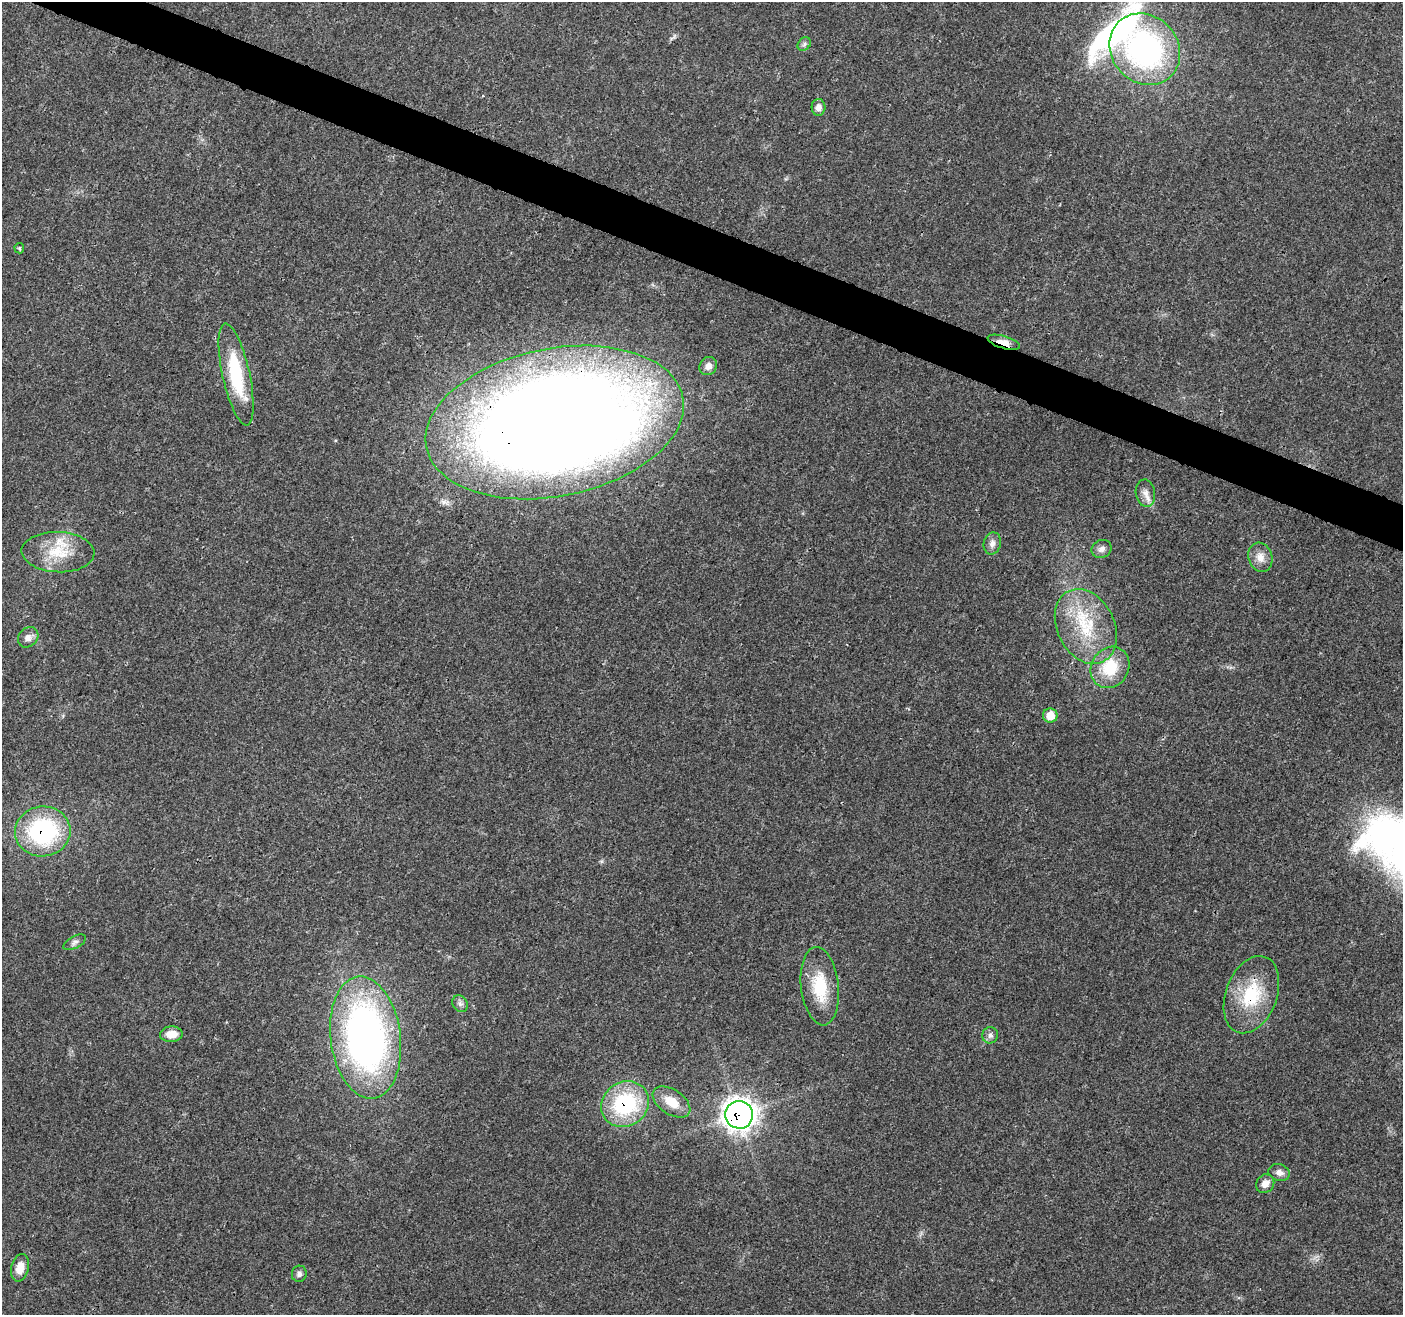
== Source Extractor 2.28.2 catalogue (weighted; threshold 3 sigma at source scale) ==
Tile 11 of 4 x 4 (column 3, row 3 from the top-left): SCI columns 2812-4212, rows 1525-2837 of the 5623 x 5745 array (HDU 1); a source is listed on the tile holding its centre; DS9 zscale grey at full resolution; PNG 1405 x 1317 px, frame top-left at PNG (2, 2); each listed source drawn as its Kron ellipse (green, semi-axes under 4 px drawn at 4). Shown black and unused: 3% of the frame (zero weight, under 3 of 4 exposures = <1% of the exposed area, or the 3 px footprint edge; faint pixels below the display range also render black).
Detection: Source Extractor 2.28.2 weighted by HDU 2 'WHT'; one run over the whole footprint, this tile lists its part. Background 0.0271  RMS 0.0025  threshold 0.0114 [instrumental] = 3 sigma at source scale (4.5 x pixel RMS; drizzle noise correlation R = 1.50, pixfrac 1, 0.0396/0.0396 arcsec/px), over >= 5 px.
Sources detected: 33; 1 inside a brighter listed object's ellipse — not listed separately; the other 32 listed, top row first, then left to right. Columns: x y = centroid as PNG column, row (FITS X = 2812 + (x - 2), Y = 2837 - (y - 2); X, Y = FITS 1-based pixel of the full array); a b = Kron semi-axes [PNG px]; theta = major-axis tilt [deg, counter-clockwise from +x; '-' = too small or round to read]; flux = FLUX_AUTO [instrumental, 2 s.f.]
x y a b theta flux
804 44 7 6 - 0.71
1145 49 38 33 -46 57
818 107 8 7 - 1.6
19 248 5 5 - 0.37
1004 342 17 6 -16 2.5
708 366 9 8 - 1.6
236 374 52 13 -78 18
555 422 131 74 11 620
1145 493 14 9 -81 1.9
992 543 11 8 76 1.5
1102 549 10 8 30 1.3
58 552 36 20 -2 10
1260 557 15 12 -71 2.6
1086 626 39 28 -64 17
28 637 11 9 45 1.7
1110 667 21 18 59 9.8
1050 716 7 7 - 3.7
43 831 28 25 6 33
75 942 12 6 28 0.97
820 986 39 19 -84 11
1251 995 40 25 69 15
460 1004 9 7 -53 0.89
171 1034 11 7 4 3.2
990 1035 8 8 - 1
366 1038 61 35 -82 120
672 1102 21 12 -34 4.9
625 1104 25 22 33 26
739 1115 14 14 - 220
1279 1173 11 8 -17 1.4
1265 1184 10 8 49 2
20 1268 14 8 76 3.2
299 1274 8 7 - 0.95
Overlapping masked pixels (flux is a lower limit): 6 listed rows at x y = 1004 342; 555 422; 43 831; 1251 995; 625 1104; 739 1115
Isophote crosses this tile's border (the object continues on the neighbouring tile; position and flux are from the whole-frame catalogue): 1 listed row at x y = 1145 49